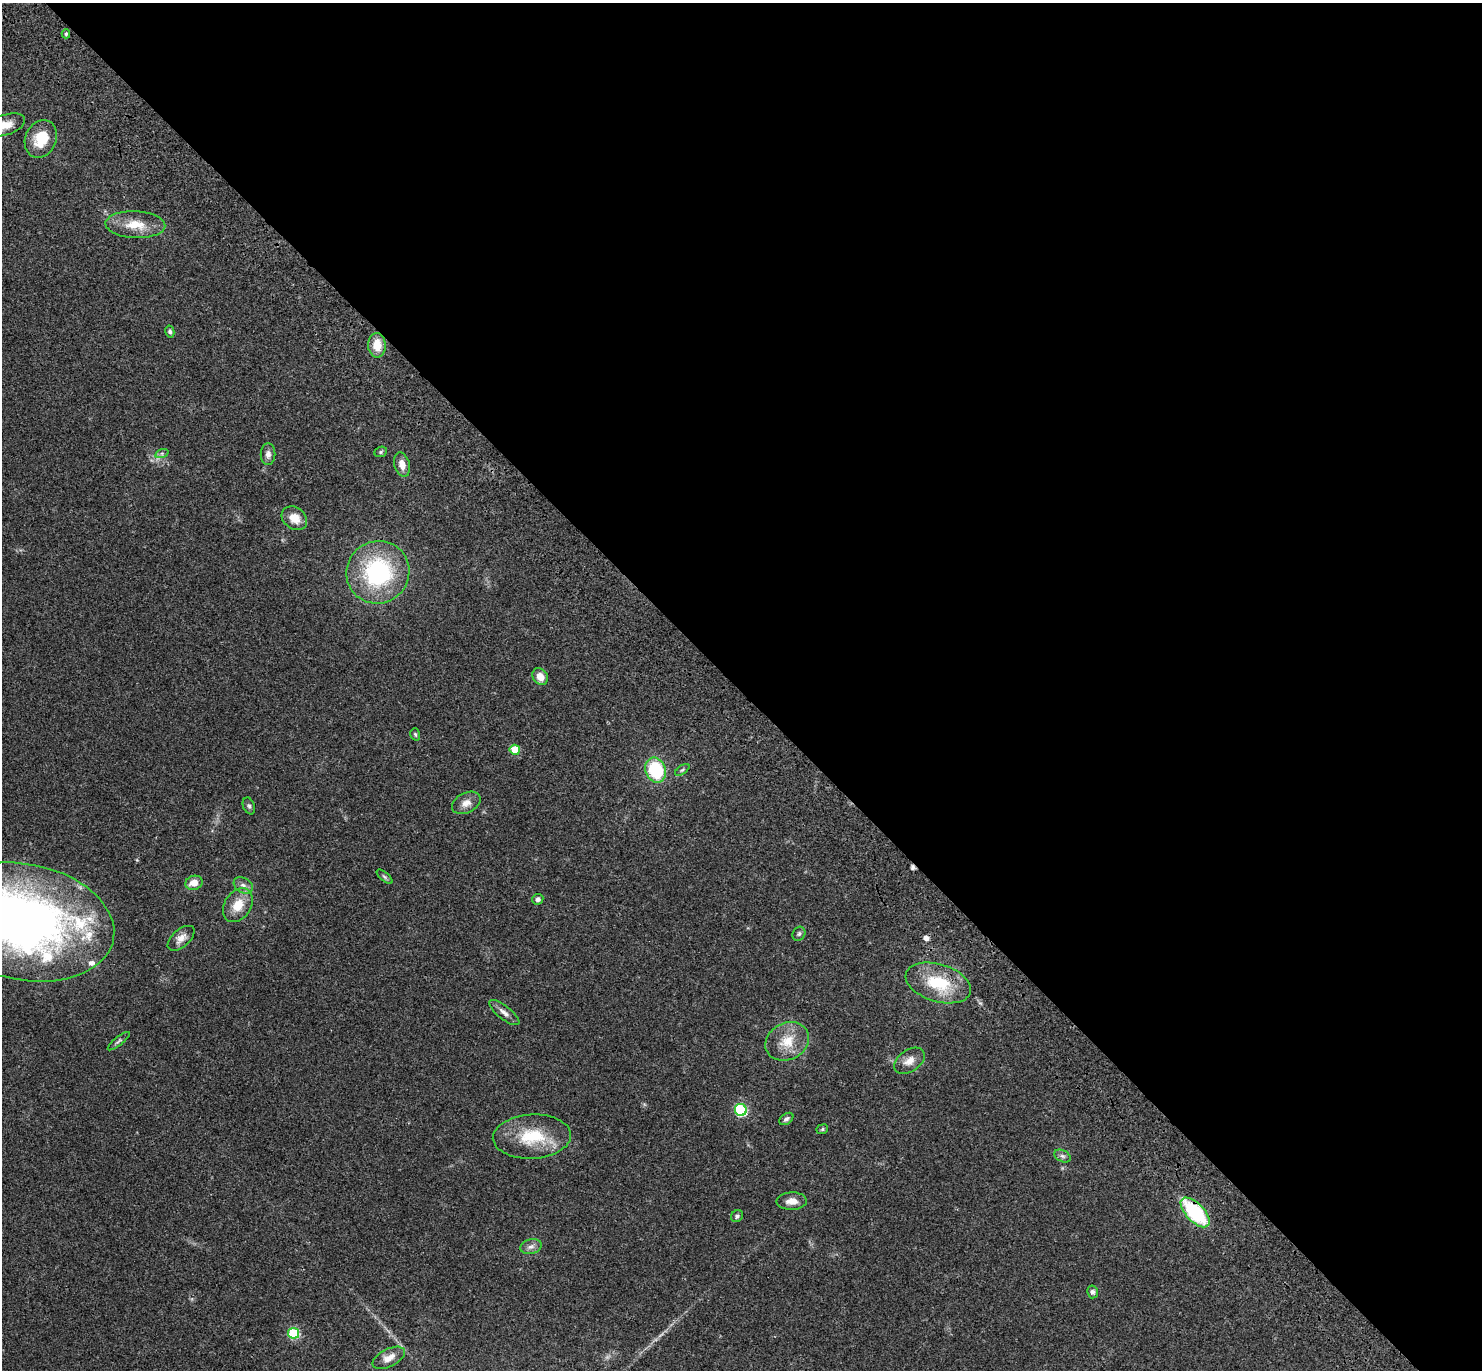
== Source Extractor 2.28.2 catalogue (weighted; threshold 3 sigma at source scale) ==
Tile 8 of 4 x 4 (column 4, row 2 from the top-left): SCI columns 4536-6015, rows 2982-4349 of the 6115 x 6104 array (HDU 1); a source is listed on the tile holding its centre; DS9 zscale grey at full resolution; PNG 1484 x 1372 px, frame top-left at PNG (2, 3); each listed source drawn as its Kron ellipse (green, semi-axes under 4 px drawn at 4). Shown black and unused: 50% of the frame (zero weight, under 3 of 4 exposures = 6% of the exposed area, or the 3 px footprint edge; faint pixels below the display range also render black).
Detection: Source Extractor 2.28.2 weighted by HDU 2 'WHT'; one run over the whole footprint, this tile lists its part. Background 0.0501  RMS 0.0055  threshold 0.0245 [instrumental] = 3 sigma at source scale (4.5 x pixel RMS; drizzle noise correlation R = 1.50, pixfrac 1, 0.05/0.05 arcsec/px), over >= 5 px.
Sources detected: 48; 2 cosmic-ray / hot-pixel residue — neither listed nor drawn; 2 inside a brighter listed object's ellipse — not listed separately; the other 44 listed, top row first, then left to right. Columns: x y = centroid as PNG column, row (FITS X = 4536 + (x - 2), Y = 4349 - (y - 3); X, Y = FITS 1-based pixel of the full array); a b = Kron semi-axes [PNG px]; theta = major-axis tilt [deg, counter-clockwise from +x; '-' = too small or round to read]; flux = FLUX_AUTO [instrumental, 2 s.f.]
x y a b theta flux
66 34 4 4 - 0.9
5 125 21 10 18 6.6
41 139 19 15 67 15
135 225 30 13 -3 12
170 331 6 4 -77 1.2
377 345 12 9 -89 8.5
381 452 6 5 - 0.79
162 453 7 4 19 1
268 454 11 7 90 2.4
402 465 12 7 -75 4.5
294 518 14 10 -37 6.4
378 572 32 31 - 62
540 677 9 7 -53 4.9
415 734 6 4 -73 0.83
515 750 5 5 - 11
656 770 13 10 -68 30
682 770 8 4 35 0.93
466 803 15 10 27 4.3
249 806 9 5 -67 1.2
385 877 9 4 -40 1
194 883 9 7 17 4.9
243 885 10 7 -33 2.5
538 899 6 5 - 2
238 905 18 13 57 9.3
25 922 91 58 -11 350
799 934 7 6 - 1.2
181 938 16 8 41 4.2
938 983 34 18 -17 25
504 1012 19 6 -38 3.1
119 1041 13 4 39 1.1
787 1041 22 18 28 12
909 1061 17 11 35 5
741 1110 6 6 - 49
786 1119 8 5 37 1.4
822 1129 6 4 24 0.81
532 1137 39 22 3 25
1062 1156 9 5 -26 1.5
792 1201 15 8 2 4.7
1195 1212 18 9 -46 45
737 1216 6 5 - 1.3
531 1247 11 7 14 2.3
1092 1292 6 5 - 1.4
294 1333 5 5 - 36
389 1358 17 9 26 4.9
Overlapping masked pixels (flux is a lower limit): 1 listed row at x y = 1195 1212
Isophote crosses this tile's border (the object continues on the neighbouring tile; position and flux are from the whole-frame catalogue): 2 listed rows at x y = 5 125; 25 922